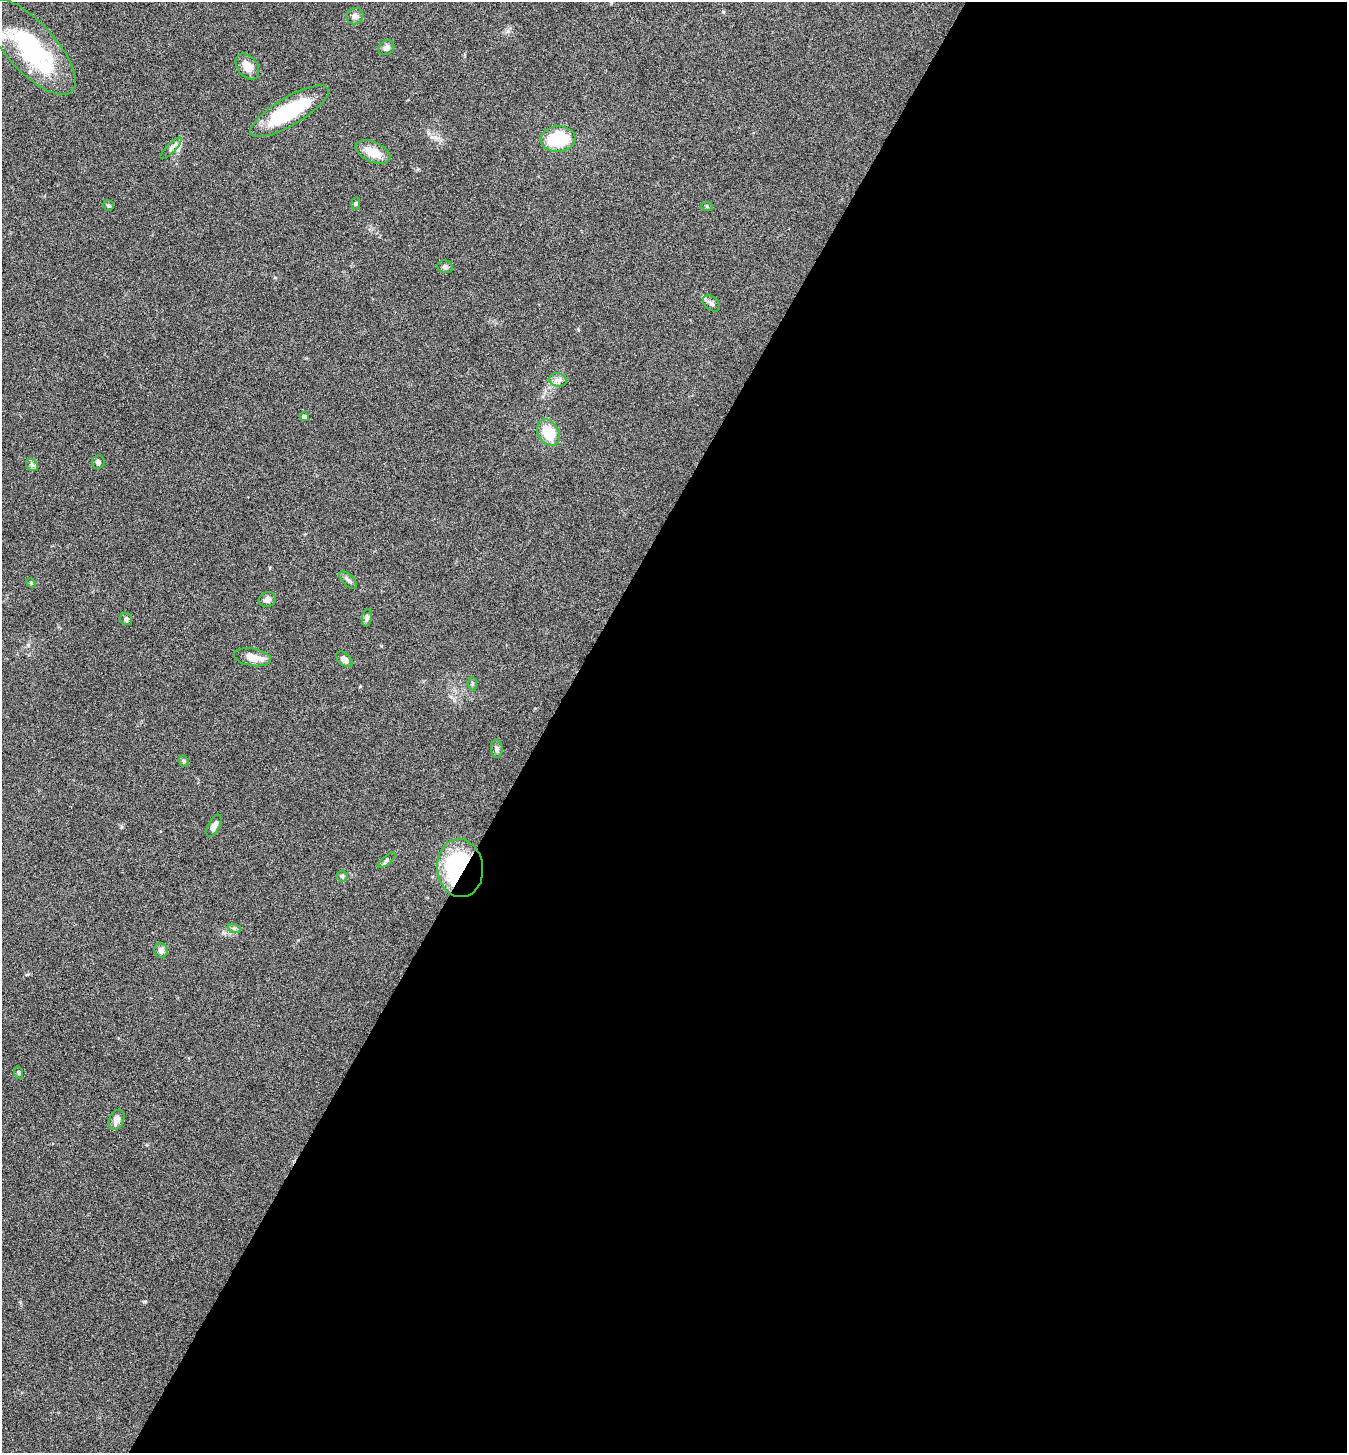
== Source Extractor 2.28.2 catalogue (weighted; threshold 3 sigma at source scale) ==
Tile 12 of 4 x 4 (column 4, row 3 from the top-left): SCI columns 4326-5670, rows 1455-2905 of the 5822 x 5813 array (HDU 1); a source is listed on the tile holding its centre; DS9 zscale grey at full resolution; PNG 1349 x 1455 px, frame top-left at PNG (2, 2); each listed source drawn as its Kron ellipse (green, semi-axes under 4 px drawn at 4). Shown black and unused: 60% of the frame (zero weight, under 5 of 9 exposures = <1% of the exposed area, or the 3 px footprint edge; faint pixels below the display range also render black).
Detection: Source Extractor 2.28.2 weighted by HDU 2 'WHT'; one run over the whole footprint, this tile lists its part. Background 0.0706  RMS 0.0042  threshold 0.0172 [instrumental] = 3 sigma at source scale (4.09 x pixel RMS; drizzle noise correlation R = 1.36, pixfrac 0.8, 0.05/0.05 arcsec/px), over >= 5 px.
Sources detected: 39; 2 inside a brighter object's white glare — neither listed nor drawn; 1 inside a brighter listed object's ellipse — not listed separately; the other 36 listed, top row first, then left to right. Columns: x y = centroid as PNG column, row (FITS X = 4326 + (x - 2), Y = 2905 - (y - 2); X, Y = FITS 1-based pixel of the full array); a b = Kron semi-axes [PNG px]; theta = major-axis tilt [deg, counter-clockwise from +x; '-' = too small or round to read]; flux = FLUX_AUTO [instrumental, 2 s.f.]
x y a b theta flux
355 16 8 8 - 1.6
30 47 61 24 -48 49
386 48 8 7 - 1.7
247 66 14 10 -52 4.5
289 111 45 14 31 28
558 139 17 13 3 22
171 148 14 4 46 1.4
373 152 18 10 -24 6.8
356 203 6 4 84 0.56
108 205 6 5 - 0.75
707 206 6 4 -2 0.49
445 267 8 6 -14 1.1
711 303 10 6 -40 1.3
558 380 9 6 -13 1.6
304 417 4 4 - 2
548 433 14 10 -59 10
98 462 6 6 - 1.1
32 465 7 5 -47 0.97
348 580 11 5 -46 1.2
31 583 5 4 - 0.42
267 600 9 7 13 2.2
367 618 8 5 80 0.94
126 619 6 5 - 1
252 657 19 8 -9 4.2
344 659 9 6 -43 2.2
472 684 6 4 -85 0.62
497 749 9 5 -88 1
184 761 6 4 -69 0.56
214 826 12 6 63 1.8
386 860 11 4 40 0.84
460 868 29 23 -83 52
342 876 5 5 - 0.68
234 928 7 4 -18 0.77
161 951 7 6 - 1.5
19 1073 6 4 -70 0.55
117 1120 10 7 69 2.5
Overlapping masked pixels (flux is a lower limit): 1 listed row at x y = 460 868